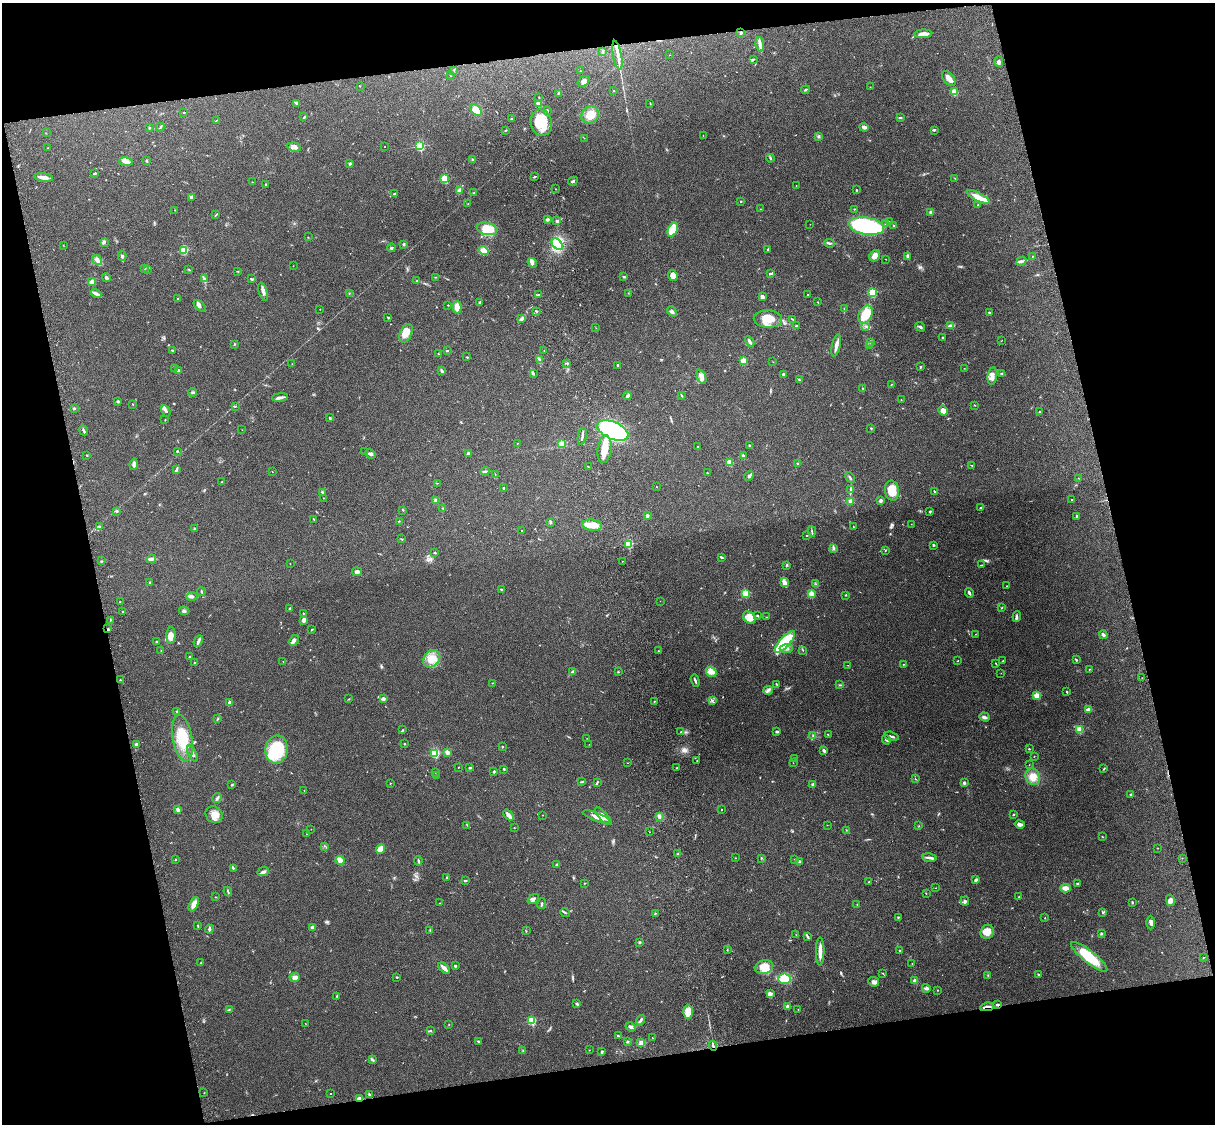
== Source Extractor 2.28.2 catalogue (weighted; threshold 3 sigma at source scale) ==
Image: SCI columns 119-4968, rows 164-4651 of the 5089 x 4928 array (HDU 1 of 3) = the unmasked area's bounding box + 8 px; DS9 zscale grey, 4 x 4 block average (1 PNG px = mean of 4 x 4 image px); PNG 1217 x 1126 px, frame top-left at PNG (2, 3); each listed source drawn as its Kron ellipse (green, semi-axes under 4 px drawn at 4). Shown black and unused: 25% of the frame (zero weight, under 3 of 4 exposures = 6% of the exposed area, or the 3 px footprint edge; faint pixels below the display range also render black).
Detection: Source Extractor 2.28.2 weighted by HDU 2 'WHT'. Background 0.258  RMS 0.0089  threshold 0.0398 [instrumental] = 3 sigma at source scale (4.5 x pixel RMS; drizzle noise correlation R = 1.50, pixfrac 1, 0.05/0.05 arcsec/px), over >= 5 px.
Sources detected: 566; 6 too faint to see at this stretch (4 x 4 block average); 2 inside a brighter object's white glare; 1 cosmic-ray / hot-pixel residue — neither listed nor drawn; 9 coinciding with a brighter row at this scale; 30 inside a brighter listed object's ellipse — not listed separately; of the other 518, all 500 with FLUX_AUTO >= 1.11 (the completeness limit of this list) listed and drawn (18 fainter detections not listed), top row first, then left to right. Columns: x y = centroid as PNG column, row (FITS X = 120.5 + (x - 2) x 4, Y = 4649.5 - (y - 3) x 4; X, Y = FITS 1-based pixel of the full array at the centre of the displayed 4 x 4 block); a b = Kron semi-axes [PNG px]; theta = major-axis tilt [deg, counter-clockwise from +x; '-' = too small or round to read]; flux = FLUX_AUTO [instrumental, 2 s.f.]
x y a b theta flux
741 33 3 2 - 8.7
923 34 9 3 3 39
760 44 7 3 -84 19
602 52 2 2 - 3.5
617 55 15 2 -80 22
669 55 2 2 - 1.3
753 60 3 2 - 4.2
999 62 5 3 - 10
454 70 2 2 - 3.2
581 71 2 2 - 1.8
450 75 2 2 - 2.3
949 79 9 5 -52 25
584 81 6 4 37 18
360 86 2 2 - 1.5
870 87 2 2 - 1.4
805 90 4 2 - 5.2
613 91 2 2 - 1.5
954 92 2 2 - 220
558 93 3 2 - 4.4
539 97 2 2 - 2.5
296 103 4 3 - 6.8
650 103 3 2 - 2.8
539 104 2 2 - 130
476 110 6 4 -45 66
547 110 3 2 - 3.2
184 112 2 2 - 6.5
590 115 9 8 - 69
304 117 3 2 - 4.2
901 118 3 2 - 4.3
511 119 2 2 - 2.3
216 120 3 2 - 2.6
541 123 13 10 -77 140
160 127 4 2 - 5.1
864 127 5 3 - 15
149 128 2 2 - 13
506 130 3 2 - 3.7
934 130 3 2 - 3.6
46 133 2 2 - 1.7
703 135 2 2 - 1.9
818 137 3 2 - 5.2
584 138 2 2 - 1.2
420 146 2 2 - 520
294 147 7 4 -14 20
384 147 2 2 - 1.7
48 148 2 2 - 2.2
770 158 4 2 - 6.4
472 160 2 2 - 3.8
147 161 2 2 - 6.5
126 162 7 3 -7 19
350 164 2 2 - 30
95 173 3 2 - 5.8
44 177 9 3 -7 35
534 177 4 2 - 4.3
444 178 2 2 - 330
955 178 2 2 - 1.8
573 181 5 2 - 8.1
252 182 2 2 - 2.3
266 184 3 2 - 4.1
796 186 2 2 - 1.4
556 189 2 2 - 1.4
856 190 2 2 - 10
459 191 4 3 - 21
474 193 3 2 - 3.7
394 194 3 2 - 5.9
191 197 4 3 - 9.8
978 197 13 4 -27 64
741 201 2 2 - 11
468 204 2 2 - 1.7
978 205 3 2 - 4.5
761 209 2 2 - 1.3
854 209 2 2 - 3.8
175 210 2 2 - 1.4
931 212 3 3 - 10
216 215 3 2 - 3.7
547 219 2 2 - 4.9
557 221 3 2 - 11
889 222 2 2 - 3.3
885 223 2 2 - 3.1
810 224 2 2 - 1.2
893 225 2 2 - 3.1
866 226 18 8 -9 480
487 229 10 6 -12 130
673 229 7 4 64 160
308 237 2 2 - 2.1
104 242 3 2 - 6.6
830 243 5 2 - 7.6
557 244 7 4 -46 170
63 245 2 2 - 1.3
403 245 3 2 - 5.3
392 248 4 2 - 6.2
768 249 3 2 - 4.8
184 250 2 2 - 380
484 251 5 4 - 36
122 256 5 3 - 9.2
875 256 6 5 - 39
908 256 3 3 - 16
1032 256 2 2 - 2.1
886 259 2 2 - 2.3
97 260 5 3 - 16
1021 261 5 2 - 9.8
532 263 5 3 - 16
293 266 2 2 - 1.3
145 269 2 2 - 2.1
147 269 3 2 - 5.1
189 270 3 2 - 2.8
238 271 2 2 - 2.7
770 273 3 2 - 7.6
673 275 5 4 - 38
435 277 2 2 - 2.2
624 277 4 2 - 8.5
106 278 4 3 - 8.6
204 278 3 2 - 4.8
252 279 4 2 - 4.8
417 281 2 2 - 2.5
92 282 2 2 - 130
263 292 9 3 -72 17
872 292 2 2 - 410
96 293 5 2 - 12
349 293 2 2 - 1.6
628 293 2 2 - 1.7
808 294 2 2 - 1.7
539 295 3 2 - 5.3
762 297 3 3 - 23
178 298 2 2 - 4.8
480 302 3 2 - 5
818 302 2 2 - 1.6
448 305 2 2 - 5
200 306 7 3 -40 14
457 307 6 3 -90 62
844 308 2 2 - 1.3
320 309 2 2 - 3.5
536 311 3 2 - 3.6
672 311 5 3 - 12
989 313 3 2 - 6.8
866 314 9 6 63 140
388 318 3 2 - 3.6
521 319 3 2 - 6.8
768 319 14 8 -3 88
792 319 4 2 - 3.2
796 326 2 2 - 7.6
866 326 2 2 - 3.7
951 326 4 3 - 9.4
920 327 5 2 - 10
596 328 2 2 - 1.3
406 333 10 6 63 49
942 338 3 2 - 6.1
1002 340 2 2 - 1.4
750 341 6 2 -61 11
870 342 3 2 - 4.5
234 344 2 2 - 4.3
836 345 11 3 77 31
870 345 2 2 - 2.2
172 350 3 2 - 3.5
448 351 2 2 - 3.5
544 351 2 2 - 1.5
438 354 2 2 - 2.7
467 357 3 2 - 4
540 359 2 2 - 2
743 361 2 2 - 190
773 362 2 2 - 1.5
567 363 3 2 - 3.9
292 364 2 2 - 1.9
617 365 3 2 - 4.9
921 367 3 2 - 5.8
965 368 2 2 - 1.1
174 369 2 2 - 1.5
178 371 2 2 - 49
441 371 3 3 - 6.7
1002 373 3 2 - 4.8
533 374 3 2 - 3.9
783 374 3 2 - 5.3
992 376 9 4 82 24
701 377 7 4 -68 25
799 380 3 2 - 5.2
891 384 2 2 - 1.8
863 388 2 2 - 3.4
193 392 4 2 - 4.6
681 395 3 2 - 4.7
627 396 4 3 - 8.9
280 397 8 3 7 18
901 400 2 2 - 2.3
118 401 3 3 - 5.6
133 404 2 2 - 2.8
974 405 2 2 - 2.3
235 407 2 2 - 3.1
75 408 2 2 - 2
943 410 5 4 - 35
166 411 6 2 -59 12
1039 412 3 2 - 4
330 417 2 2 - 3.1
165 420 2 2 - 2.3
871 428 2 2 - 5.9
83 430 5 2 - 9.9
242 430 2 2 - 1.3
613 430 16 8 -23 1100
582 436 8 2 79 11
517 443 2 2 - 3.5
561 444 2 2 - 170
749 445 3 2 - 2.6
698 446 2 2 - 2.4
604 449 14 7 83 80
177 451 2 2 - 4.8
365 451 2 2 - 2
469 453 2 2 - 44
370 454 6 3 -24 13
86 455 3 2 - 3.4
743 456 4 2 - 10
729 462 2 2 - 170
134 464 5 3 - 19
797 464 2 2 - 4.6
972 466 3 2 - 2.5
588 467 2 2 - 1.9
176 470 4 2 - 7.3
485 471 4 2 - 9
272 472 2 2 - 1.9
707 473 2 2 - 2.2
495 474 2 2 - 1.5
749 476 5 2 - 14
850 477 6 2 -56 6.9
1078 478 2 2 - 1.7
222 482 2 2 - 11
437 483 2 2 - 1.8
656 487 2 2 - 1.3
504 488 2 2 - 14
850 489 3 2 - 5.1
892 491 10 7 -80 100
934 491 2 2 - 4.9
322 492 3 2 - 3.8
323 498 2 2 - 1.8
436 500 3 2 - 20
1072 500 2 2 - 4.6
851 501 4 3 - 18
881 501 4 3 - 8.6
443 508 3 2 - 4
980 508 3 2 - 3.4
403 510 2 2 - 2.5
116 511 2 2 - 3.9
930 512 3 2 - 5.2
647 516 2 2 - 50
1077 516 3 2 - 8.5
314 519 3 2 - 4
399 521 2 2 - 3
550 523 2 2 - 3.7
911 524 2 2 - 1.5
592 525 10 5 -6 67
853 526 2 2 - 2.1
99 527 2 2 - 10
194 528 2 2 - 4.6
521 530 2 2 - 2.4
812 531 5 2 - 6.5
807 535 2 2 - 9.5
401 539 3 2 - 3.3
629 544 2 2 - 420
934 545 3 2 - 4.3
833 548 3 2 - 6.9
885 551 2 2 - 2.8
435 553 2 2 - 4
721 557 4 2 - 6.6
151 559 4 3 - 17
101 561 2 2 - 3.5
622 561 2 2 - 1.3
290 563 2 2 - 1.6
787 565 2 2 - 4.3
982 565 3 2 - 3.3
357 572 5 3 - 12
150 582 2 2 - 2.9
785 583 4 3 - 14
816 584 2 2 - 3
1007 586 2 2 - 1.8
501 589 2 2 - 4.2
201 592 4 2 - 4.9
745 593 2 2 - 270
969 593 5 2 - 11
811 594 2 2 - 210
845 595 2 2 - 2.5
192 596 5 3 - 10
660 601 2 2 - 1.3
120 602 2 2 - 1.8
1002 608 2 2 - 2.9
289 609 3 2 - 4.8
184 611 5 3 - 10
123 612 2 2 - 10
303 613 2 2 - 2.5
758 616 3 2 - 4.8
1017 616 5 3 - 10
749 617 7 5 -43 27
766 617 2 2 - 2.3
110 620 2 2 - 2.2
304 620 3 3 - 24
108 629 2 2 - 5.3
312 629 2 2 - 2.2
975 634 2 2 - 1.5
1103 635 4 3 - 9.5
171 636 8 4 88 39
294 640 5 3 - 18
198 641 6 2 63 16
156 642 2 2 - 8.9
785 642 14 5 47 240
786 648 6 2 2 15
803 650 2 2 - 2.9
161 651 3 2 - 2.2
658 651 2 2 - 2.1
190 657 2 2 - 5.9
432 659 9 7 45 82
1076 660 2 2 - 5.7
958 661 2 2 - 2.8
1003 661 3 2 - 5.7
283 662 2 2 - 1.3
195 663 3 2 - 4.6
996 663 3 2 - 3.7
903 664 2 2 - 1.8
848 665 2 2 - 1.3
1089 669 2 2 - 3.7
572 672 4 2 - 7.5
618 672 2 2 - 3
711 672 6 4 -31 46
1001 673 2 2 - 2
1142 678 2 2 - 1.6
121 680 3 2 - 2.6
695 681 6 2 -72 9.4
492 683 2 2 - 1.5
776 684 3 2 - 2.6
839 685 3 2 - 4
768 690 5 2 - 11
1067 691 2 2 - 3
1037 696 2 2 - 220
349 699 3 2 - 2.8
383 699 4 3 - 12
712 700 2 2 - 2.4
654 701 2 2 - 2.8
230 703 2 2 - 70
1088 710 3 3 - 23
176 711 2 2 - 3.2
984 717 5 3 - 12
218 719 3 2 - 4.1
403 730 2 2 - 2.1
1079 730 4 3 - 44
681 732 2 2 - 2.5
777 732 3 2 - 8
813 735 2 2 - 3.2
828 735 4 2 - 4.9
891 736 7 2 -15 9.1
183 738 23 10 -80 160
587 738 2 2 - 1.3
886 740 5 2 - 9.3
136 744 3 2 - 9.2
404 744 2 2 - 3.4
589 744 2 2 - 1.4
502 747 2 2 - 2.9
277 749 14 11 82 310
1029 749 2 2 - 4.2
824 750 3 2 - 13
447 752 3 2 - 22
192 753 9 2 -64 15
435 753 2 2 - 530
1034 756 2 2 - 1.7
794 759 2 2 - 3.6
697 760 2 2 - 1.4
628 763 2 2 - 1.2
793 763 2 2 - 1.3
1029 765 2 2 - 1.4
459 767 2 2 - 2.1
470 768 3 2 - 6.8
677 768 2 2 - 3.3
1104 768 3 2 - 4.2
504 769 2 2 - 5.7
494 771 2 2 - 6.6
435 772 2 2 - 1.7
436 776 2 2 - 14
1033 777 8 7 - 57
915 779 3 2 - 2.3
582 782 3 2 - 2.6
597 782 3 2 - 4.9
390 783 2 2 - 2.6
964 783 3 3 - 9.4
813 784 3 3 - 5.7
232 785 2 2 - 5.6
304 790 2 2 - 1.2
1131 794 4 2 - 5.3
217 798 5 2 - 12
178 810 3 2 - 23
721 810 2 2 - 5.4
214 815 9 8 - 48
509 815 6 3 -49 19
542 815 2 2 - 1.1
1014 815 2 2 - 13
603 816 11 4 -48 35
659 816 4 3 - 14
596 817 14 3 -21 40
1020 824 5 3 - 19
467 825 3 2 - 3.6
827 825 2 2 - 1.3
919 826 2 2 - 1.7
514 828 2 2 - 2.4
311 829 2 2 - 1.1
846 830 2 2 - 2.5
649 832 2 2 - 1.5
307 834 2 2 - 1.5
1102 836 3 2 - 2.4
324 846 2 2 - 1.6
1158 848 2 2 - 1.7
380 849 5 3 - 70
678 854 2 2 - 2.6
735 858 2 2 - 2
761 858 2 2 - 3.4
929 858 7 3 -9 16
1182 858 2 2 - 1.3
795 859 2 2 - 1.9
175 860 2 2 - 3.5
340 860 4 2 - 55
418 861 5 2 - 6.5
799 862 4 2 - 6.8
557 865 4 3 - 9.7
233 868 3 2 - 6.2
263 872 6 3 24 13
447 877 2 2 - 4.9
976 880 3 2 - 10
465 881 2 2 - 6.7
869 882 3 2 - 3.4
585 883 2 2 - 3.2
1078 883 4 2 - 5.5
936 888 2 2 - 1.7
1065 888 5 3 - 31
228 891 5 2 - 4.8
926 894 2 2 - 1.5
215 897 2 2 - 2
1019 897 3 2 - 4.2
533 899 6 3 36 13
1170 900 6 4 -76 21
965 901 5 3 - 8.3
1132 902 3 2 - 5.9
440 903 2 2 - 1.5
194 904 8 4 64 42
542 904 5 2 - 5.4
857 904 2 2 - 2.3
565 912 5 2 - 6.5
1102 912 3 2 - 4
655 913 2 2 - 2.3
898 917 3 2 - 3.3
1045 918 2 2 - 5
1151 923 7 4 -90 19
198 926 3 2 - 3.6
312 927 3 2 - 20
209 929 4 2 - 11
430 930 3 2 - 3.6
526 931 2 2 - 2
987 932 7 6 - 55
1101 933 3 3 - 5.6
796 935 2 2 - 1.5
808 937 4 2 - 4.3
639 942 2 2 - 8.5
727 949 2 2 - 1.4
900 950 2 2 - 2.9
820 952 14 3 89 43
1089 957 23 6 -39 200
1203 957 2 2 - 1.5
201 963 3 2 - 4.1
912 964 2 2 - 1.6
455 966 2 2 - 7.6
764 967 9 6 14 69
444 968 7 2 -42 24
883 973 3 2 - 2.6
1038 974 2 2 - 6.6
988 975 2 2 - 2.8
295 977 5 4 - 23
397 977 2 2 - 4
784 979 6 5 - 120
915 981 2 2 - 97
874 982 6 4 -25 16
926 988 4 3 - 16
937 990 2 2 - 2.1
771 993 3 3 - 11
337 996 3 2 - 7.2
577 1004 3 2 - 5.9
997 1004 3 2 - 8.7
788 1006 2 2 - 59
987 1007 7 2 9 20
229 1009 2 2 - 2.3
798 1009 2 2 - 1.2
688 1012 7 4 89 65
641 1020 5 2 - 12
532 1021 2 2 - 400
305 1023 2 2 - 1.1
449 1025 2 2 - 2.1
630 1027 5 3 - 12
431 1030 2 2 - 4.4
618 1036 3 2 - 3.6
652 1038 2 2 - 1.6
479 1041 4 2 - 6.1
627 1042 3 2 - 6
641 1042 3 3 - 15
713 1046 4 2 - 9.1
523 1050 2 2 - 1.7
589 1050 2 2 - 1.4
602 1052 3 2 - 7.2
372 1060 3 2 - 5.4
204 1093 2 2 - 1.2
330 1094 2 2 - 2
369 1094 3 2 - 5.4
359 1098 4 2 - 16
Overlapping masked pixels (flux is a lower limit): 4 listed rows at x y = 997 1004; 987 1007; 713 1046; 359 1098
Diffuse or blended objects may show on this block-average render without a row.